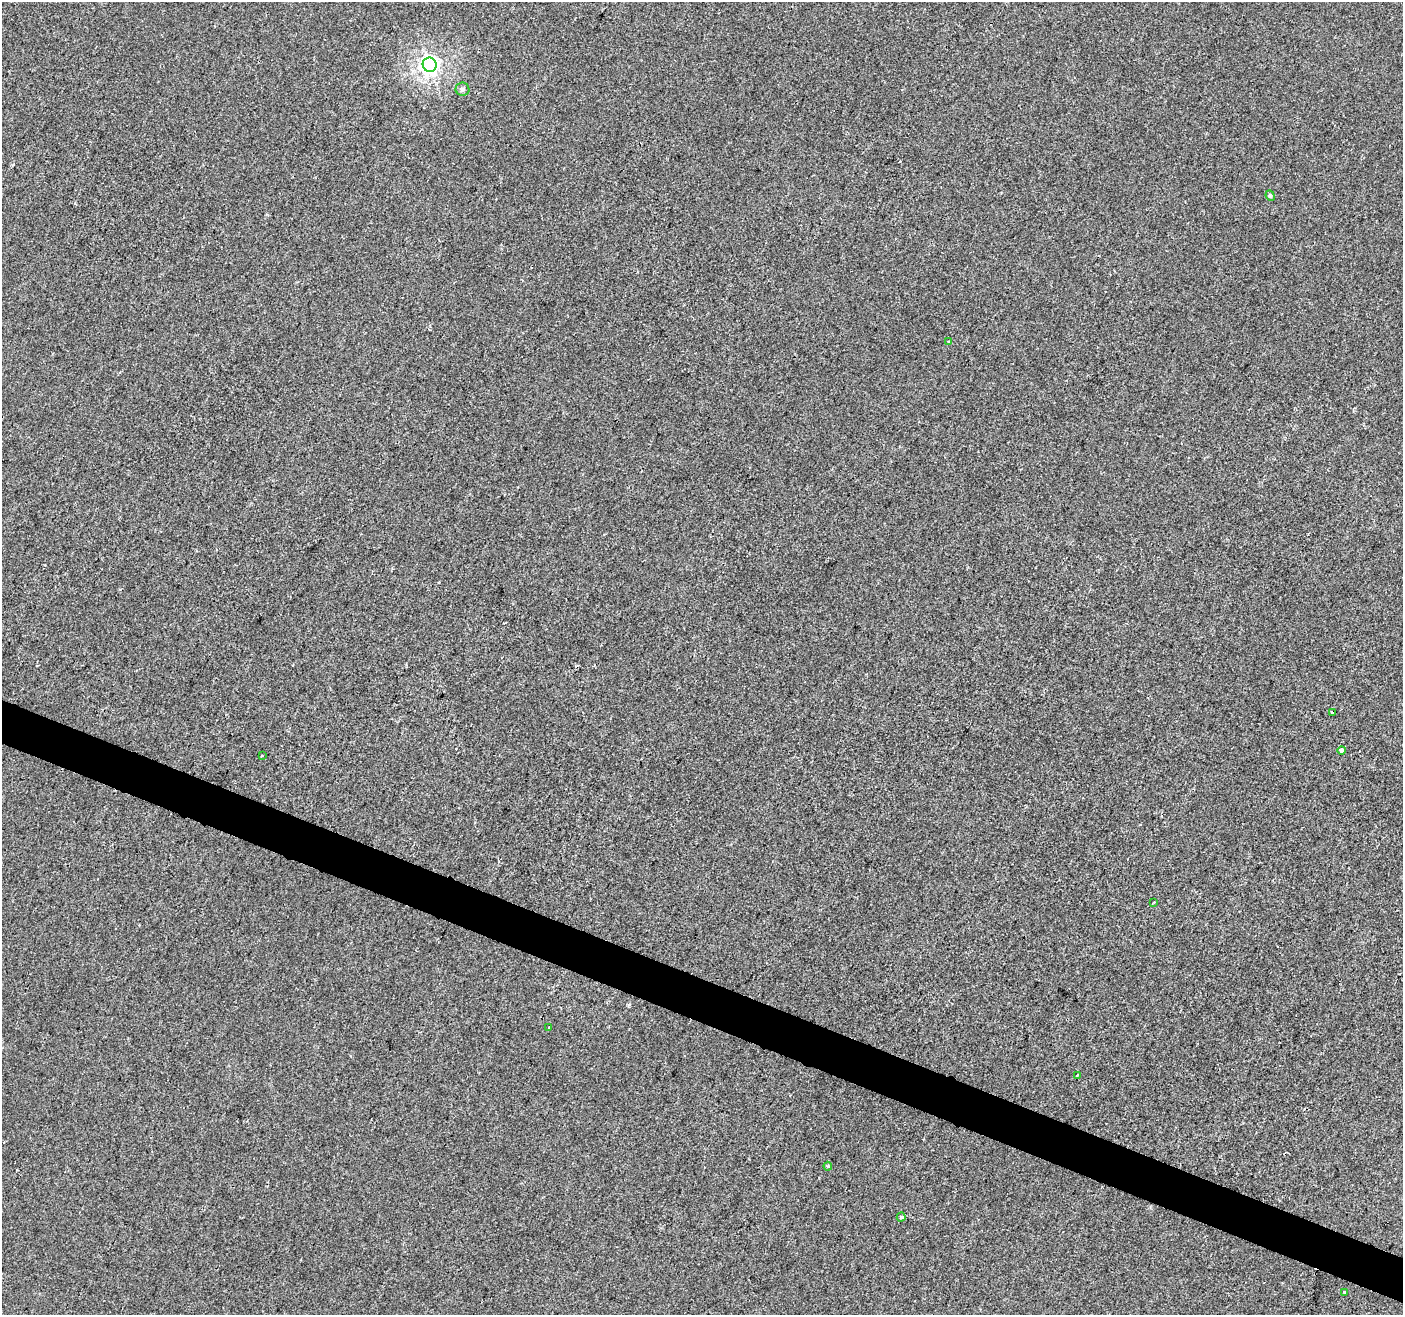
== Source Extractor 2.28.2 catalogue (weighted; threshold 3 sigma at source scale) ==
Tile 6 of 4 x 4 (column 2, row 2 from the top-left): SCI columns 1402-2802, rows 2837-4149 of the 5616 x 5741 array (HDU 1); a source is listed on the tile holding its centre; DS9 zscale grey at full resolution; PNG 1405 x 1317 px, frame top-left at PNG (2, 2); each listed source drawn as its Kron ellipse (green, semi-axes under 4 px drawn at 4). Shown black and unused: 3% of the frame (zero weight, under 2 of 3 exposures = <1% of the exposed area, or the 3 px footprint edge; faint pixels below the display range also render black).
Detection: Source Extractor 2.28.2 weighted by HDU 2 'WHT'; one run over the whole footprint, this tile lists its part. Background 0.00143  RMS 0.0049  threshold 0.0218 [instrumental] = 3 sigma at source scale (4.5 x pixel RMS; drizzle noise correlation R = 1.50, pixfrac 1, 0.0396/0.0396 arcsec/px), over >= 5 px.
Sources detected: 14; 1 cosmic-ray / hot-pixel residue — neither listed nor drawn; the other 13 listed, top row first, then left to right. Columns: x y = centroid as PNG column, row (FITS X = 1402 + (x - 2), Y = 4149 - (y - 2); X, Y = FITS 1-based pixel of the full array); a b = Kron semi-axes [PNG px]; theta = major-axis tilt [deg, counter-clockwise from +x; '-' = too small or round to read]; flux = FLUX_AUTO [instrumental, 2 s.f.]
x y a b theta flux
430 65 7 7 - 240
462 89 7 6 - 1.3
1270 196 5 4 - 0.68
948 341 3 3 - 0.56
1332 712 3 3 - 0.92
1342 750 4 4 - 4.1
262 756 3 3 - 0.63
1154 902 2 2 - 0.32
549 1028 3 2 - 0.64
1077 1075 3 2 - 0.43
828 1166 4 4 - 0.53
901 1217 4 4 - 0.64
1344 1292 3 3 - 0.9